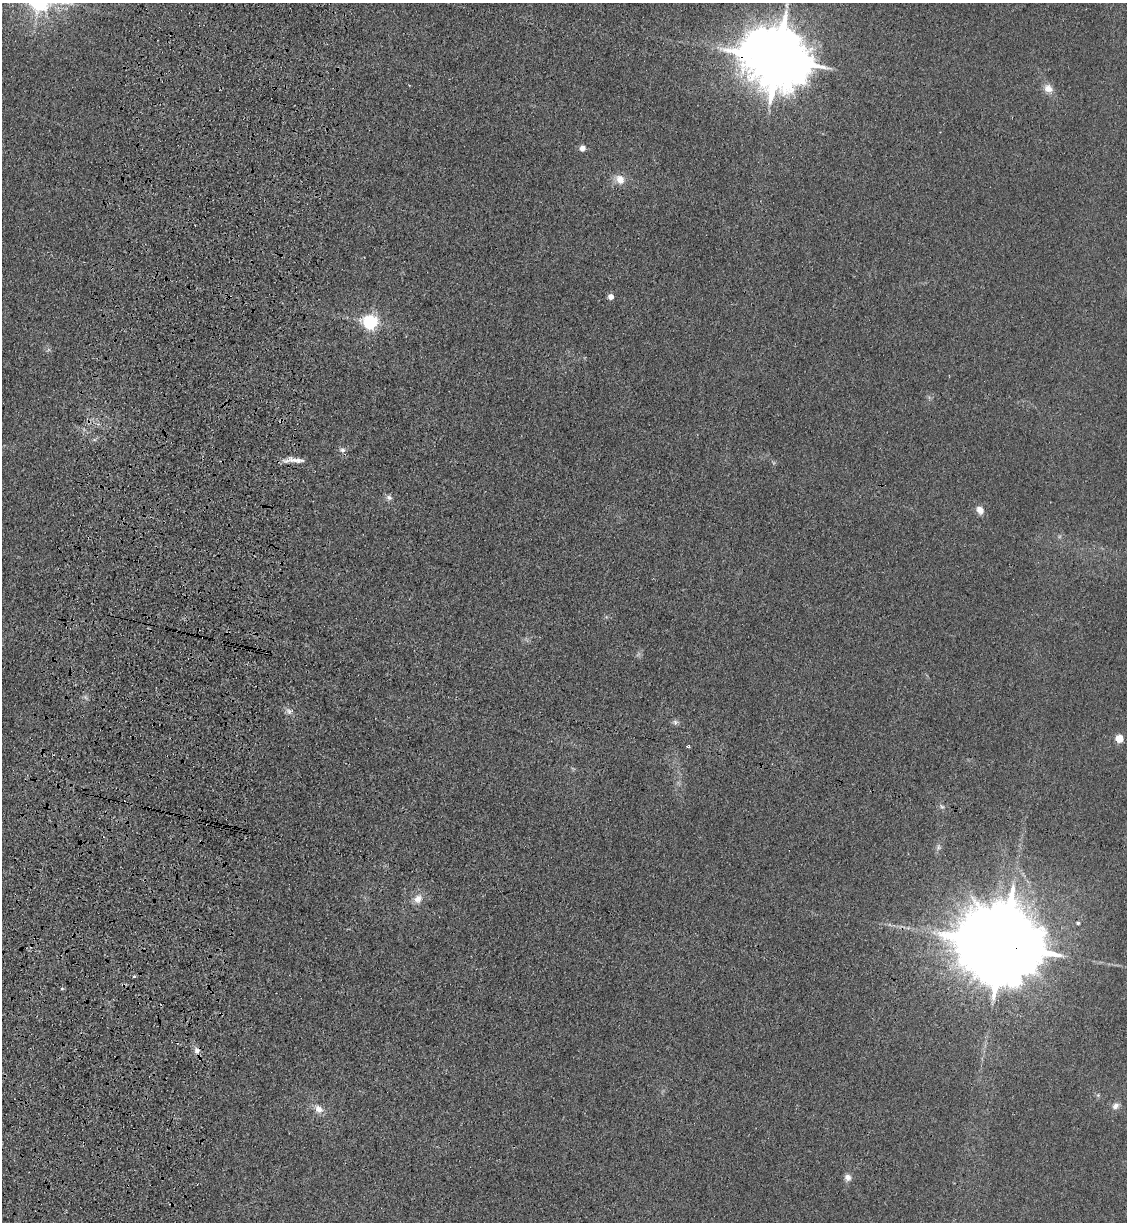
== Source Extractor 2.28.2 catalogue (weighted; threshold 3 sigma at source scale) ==
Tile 7 of 4 x 4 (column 3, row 2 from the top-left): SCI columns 2485-3609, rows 2465-3684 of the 5085 x 4929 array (HDU 1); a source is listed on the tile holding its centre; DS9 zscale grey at full resolution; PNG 1129 x 1224 px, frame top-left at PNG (2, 3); no overlay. Shown black and unused: <1% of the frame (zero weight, under 3 of 4 exposures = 6% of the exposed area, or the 3 px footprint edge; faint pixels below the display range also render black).
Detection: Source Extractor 2.28.2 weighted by HDU 2 'WHT'; one run over the whole footprint, this tile lists its part. Background 0.0311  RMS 0.0056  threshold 0.0251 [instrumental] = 3 sigma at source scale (4.5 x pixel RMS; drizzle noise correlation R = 1.50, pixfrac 1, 0.05/0.05 arcsec/px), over >= 5 px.
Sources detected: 26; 1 cosmic-ray / hot-pixel residue — not listed; the other 25 listed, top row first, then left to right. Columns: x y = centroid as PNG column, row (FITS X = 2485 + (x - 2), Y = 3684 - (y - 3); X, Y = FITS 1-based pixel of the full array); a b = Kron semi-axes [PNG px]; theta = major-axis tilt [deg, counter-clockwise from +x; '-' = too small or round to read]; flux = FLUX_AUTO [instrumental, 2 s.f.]
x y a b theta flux
778 59 19 16 -22 4600
1048 88 13 11 -38 4.5
583 148 5 4 - 5
620 179 13 10 -53 5.7
611 296 5 5 - 4.5
370 322 6 6 - 140
342 450 8 7 - 1.8
294 460 27 6 -2 4.8
389 497 9 7 -30 1.8
980 510 9 7 -60 4.3
289 711 11 6 -50 2.4
675 722 7 7 - 1.5
1119 738 5 5 - 18
688 747 3 3 - 0.86
942 807 6 4 -19 0.97
938 847 10 5 75 1.7
418 899 13 11 60 5
1078 923 4 3 - 0.86
1003 945 25 18 -15 13000
134 977 3 3 - 2.5
62 988 5 3 - 0.58
197 1050 9 8 - 2.6
1116 1106 10 8 46 2.8
319 1109 13 9 -44 4.2
848 1177 9 8 - 2.7
Overlapping masked pixels (flux is a lower limit): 3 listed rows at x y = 778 59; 1003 945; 197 1050